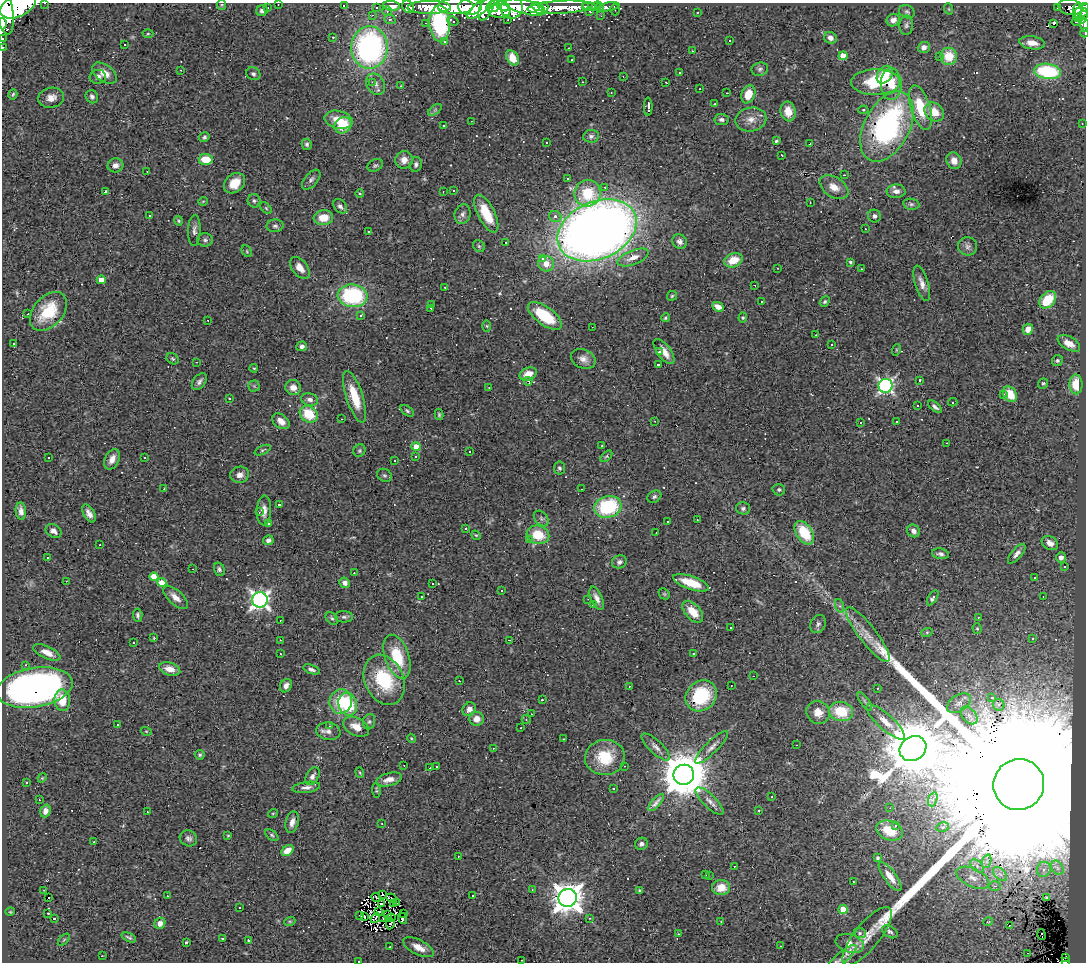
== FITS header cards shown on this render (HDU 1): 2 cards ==
NAXIS1  =                 1084
NAXIS2  =                  960

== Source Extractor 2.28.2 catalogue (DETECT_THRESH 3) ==
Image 1084 x 960 px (HDU 1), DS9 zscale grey, 1 PNG px = 1 image px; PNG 1088 x 964 px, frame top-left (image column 1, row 960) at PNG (2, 3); each listed source drawn as its Kron ellipse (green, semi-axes under 4 px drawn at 4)
Background 0.744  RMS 0.069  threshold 0.208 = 3 sigma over >= 5 px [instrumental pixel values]
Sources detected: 474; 4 with non-positive FLUX_AUTO (blend fragments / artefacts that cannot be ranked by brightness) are neither listed nor drawn; the other 470 listed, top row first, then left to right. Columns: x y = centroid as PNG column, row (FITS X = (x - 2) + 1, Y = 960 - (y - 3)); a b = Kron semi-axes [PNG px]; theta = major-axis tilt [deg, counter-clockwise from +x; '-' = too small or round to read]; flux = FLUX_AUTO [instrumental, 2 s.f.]
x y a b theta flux
45 3 2 2 - 3.4e+00
278 4 2 2 - 2.7e+00
222 5 5 4 - 5.5e+00
344 5 2 2 - 1.4e+01
18 6 19 11 25 2.5e+03
391 6 9 5 -4 6.3e+01
455 6 18 8 1 1.1e+03
470 6 12 8 3 7.8e+02
493 6 7 5 33 3.7e+02
503 6 7 4 -27 2.8e+02
585 6 4 4 - 2.0e+01
590 6 7 4 -17 2.1e+01
596 6 5 3 - 1.5e+01
376 7 3 2 - 6.5e+00
408 7 6 5 - 2.6e+01
429 7 21 6 1 3.4e+02
525 7 21 7 -15 1.3e+03
537 7 6 3 -18 2.2e+02
543 7 5 4 - 9.1e+01
560 7 33 6 3 3.9e+02
608 7 11 4 9 5.9e+01
1058 7 3 2 - 5.7e+00
1070 7 12 8 -9 9.1e+01
1085 7 4 2 - 1.1e+02
267 8 3 3 - 7.1e+00
480 8 15 5 40 4.1e+02
486 8 13 6 64 4.2e+02
512 8 11 11 - 8.0e+02
600 8 4 2 - 1.3e+01
4 9 25 8 -80 2.1e+03
949 9 6 3 -71 4.6e+00
615 10 6 5 - 8.0e+00
262 11 6 5 - 1.5e+01
387 11 5 5 - 7.7e+00
499 11 11 7 3 3.3e+02
1077 11 8 4 89 2.0e+02
590 12 3 2 - 4.4e+00
697 12 3 2 - 5.5e+00
907 12 8 6 -25 1.2e+01
1081 12 10 5 40 4.3e+02
372 15 3 3 - 5.5e+00
601 16 3 2 - 5.4e+00
1083 16 8 4 73 2.5e+02
1079 18 4 3 - 3.6e+01
390 19 6 4 -21 8.5e+00
508 20 3 2 - 9.7e+00
893 20 7 6 - 2.9e+01
453 21 5 3 - 3.1e+01
1076 22 5 3 - 3.6e+01
426 23 3 3 - 4.7e+00
440 23 18 10 -88 5.1e+02
1054 23 4 3 - 6.0e+02
2 24 5 3 - 2.5e+02
906 25 10 7 87 1.4e+01
1085 25 7 4 89 5.1e+01
1085 33 4 2 - 7.4e+00
148 34 5 3 - 5.3e+00
333 37 3 2 - 6.9e+00
830 38 6 5 - 2.6e+01
2 39 2 2 - 4.3e+00
729 40 3 2 - 2.2e+01
445 42 4 4 - 1.5e+01
1032 43 13 6 -8 4.2e+01
124 44 3 2 - 7.1e+00
2 47 2 2 - 3.5e+00
370 47 21 18 87 1.1e+03
924 47 6 5 - 2.4e+01
569 48 3 2 - 2.6e+00
693 51 3 2 - 3.9e+00
843 56 4 4 - 1.0e+02
949 56 8 8 - 1.0e+02
939 57 3 2 - 1.5e+01
513 58 8 5 -56 7.2e+01
572 60 2 2 - 3.6e+00
760 69 8 6 19 1.3e+01
181 70 3 3 - 5.0e+00
1047 71 13 7 -8 4.1e+02
680 72 3 3 - 1.0e+01
104 73 14 8 -36 5.0e+01
253 74 7 6 - 1.1e+01
885 75 10 7 53 1.3e+02
623 76 2 2 - 3.3e+00
98 77 8 7 - 2.3e+01
372 82 3 3 - 5.3e+00
582 82 2 2 - 3.8e+00
666 82 2 2 - 3.2e+00
876 82 24 13 1 2.1e+02
376 84 11 8 -58 2.8e+01
891 84 16 10 -87 9.5e+01
401 86 3 2 - 4.8e+01
700 89 3 2 - 1.4e+01
611 93 2 2 - 4.1e+00
727 93 2 2 - 2.7e+00
13 94 5 4 - 6.3e+00
748 94 9 6 68 7.3e+01
92 97 7 6 - 1.3e+01
51 98 13 10 9 3.9e+01
714 104 2 2 - 3.5e+00
648 107 9 3 90 1.2e+01
920 108 23 9 -73 1.6e+02
435 110 8 4 37 8.4e+00
863 110 5 4 - 6.3e+00
788 111 10 7 -81 6.1e+01
934 112 11 8 -40 6.6e+01
721 119 7 5 -6 1.4e+01
751 119 16 12 11 4.7e+01
339 120 14 9 -13 7.3e+01
471 121 2 2 - 2.4e+00
1082 123 3 2 - 2.3e+00
343 125 9 7 39 1.4e+02
443 126 3 2 - 1.4e+01
887 127 38 22 62 9.9e+02
591 136 8 6 8 1.5e+01
204 137 5 4 - 1.0e+01
776 141 4 3 - 8.5e+00
547 143 3 3 - 3.4e+01
810 143 3 2 - 4.1e+00
307 144 5 5 - 9.4e+00
782 155 3 2 - 3.6e+00
206 159 7 5 -4 1.0e+02
404 160 9 8 - 3.9e+01
954 161 8 7 - 4.0e+01
416 164 8 6 80 1.2e+01
115 165 8 7 - 2.5e+01
375 165 8 6 27 1.0e+01
147 171 3 2 - 4.3e+00
844 175 3 2 - 3.3e+00
568 178 3 2 - 6.4e+00
311 180 12 6 49 1.8e+01
235 183 12 9 41 7.4e+01
605 187 3 3 - 8.4e+00
834 187 16 10 -33 5.4e+01
454 190 4 3 - 8.0e+00
105 191 4 3 - 2.8e+01
443 191 2 2 - 3.5e+00
896 191 9 7 2 2.5e+01
588 193 13 13 - 1.6e+02
360 194 4 3 - 4.2e+00
203 201 5 3 - 3.6e+00
254 201 7 6 - 1.0e+01
810 202 2 2 - 2.9e+00
911 204 8 5 -10 1.2e+01
340 206 8 6 -48 1.6e+01
266 208 7 4 -46 6.8e+00
463 214 10 8 74 2.0e+01
486 214 21 8 -63 1.6e+02
149 216 3 3 - 9.2e+00
874 216 6 6 - 1.5e+01
555 217 6 5 - 1.8e+01
323 218 10 7 6 7.7e+01
179 221 5 4 - 6.0e+00
275 226 8 6 5 1.3e+01
865 229 2 2 - 3.1e+00
194 230 16 6 87 2.1e+01
597 230 41 28 24 6.3e+03
368 231 3 2 - 3.5e+00
205 240 7 6 - 1.2e+01
680 241 7 7 - 2.2e+01
506 242 3 2 - 3.5e+00
479 246 6 5 - 9.6e+00
967 246 9 9 - 2.0e+01
247 251 6 4 -62 5.7e+00
633 257 16 7 22 4.9e+01
543 259 3 3 - 3.1e+02
733 260 9 7 23 8.5e+01
851 262 3 3 - 7.5e+00
546 264 8 7 - 4.9e+01
300 268 12 7 -51 4.6e+01
777 268 2 2 - 2.5e+00
861 269 3 2 - 1.6e+01
101 280 4 4 - 4.8e+01
922 283 18 6 -73 3.5e+01
755 286 3 2 - 5.0e+00
445 287 3 2 - 4.5e+00
352 296 15 11 -5 5.0e+02
672 296 5 4 - 6.5e+00
1048 300 10 7 45 1.5e+02
761 301 3 3 - 7.1e+01
825 302 6 4 50 7.2e+00
432 304 2 2 - 2.5e+00
718 307 6 4 -25 4.0e+01
431 308 3 2 - 4.6e+00
48 311 22 14 49 1.8e+02
28 314 3 2 - 4.5e+00
361 315 3 3 - 1.8e+01
545 316 20 9 -36 2.3e+02
665 318 4 4 - 9.4e+00
743 318 5 4 - 6.9e+00
208 320 3 2 - 1.1e+01
487 326 5 4 - 5.3e+00
592 327 2 2 - 2.8e+00
1028 329 5 5 - 4.6e+01
816 335 2 2 - 3.1e+00
14 343 3 3 - 6.9e+01
1069 343 12 6 -29 4.2e+01
832 344 3 3 - 7.1e+01
302 346 5 5 - 1.5e+01
896 350 6 3 72 4.7e+00
659 352 3 2 - 8.1e+00
664 352 15 6 -53 4.6e+01
173 359 6 5 - 7.3e+00
583 359 13 9 -23 3.2e+01
1057 361 6 5 - 8.7e+00
196 362 3 2 - 4.1e+01
658 365 3 3 - 8.5e+00
254 368 4 3 - 5.0e+00
528 374 9 6 22 5.3e+01
920 380 3 3 - 7.6e+00
528 381 4 3 - 1.1e+01
199 382 9 6 51 1.7e+01
1043 383 5 4 - 7.9e+00
1076 384 10 6 -89 6.9e+01
254 386 5 5 - 6.4e+00
886 386 7 7 - 1.2e+03
293 387 8 7 - 3.7e+01
489 387 3 2 - 3.3e+00
1010 394 8 6 -58 9.4e+01
1004 395 3 3 - 2.4e+01
355 397 27 8 -72 1.4e+02
229 398 3 3 - 2.1e+01
310 399 8 6 -13 2.1e+01
953 402 5 4 - 1.0e+01
918 405 3 3 - 2.3e+01
935 407 8 4 -39 1.5e+01
407 411 7 4 -38 8.9e+00
309 414 9 8 - 1.4e+02
439 415 5 4 - 6.7e+00
342 419 3 2 - 2.9e+00
281 421 9 6 -37 4.0e+01
655 421 3 3 - 3.0e+00
896 421 3 3 - 1.3e+01
860 422 3 3 - 3.9e+01
947 443 3 2 - 1.9e+01
416 446 4 4 - 8.0e+01
602 446 2 2 - 3.3e+00
263 450 8 4 25 7.4e+00
359 451 6 5 - 8.0e+00
469 452 3 3 - 1.1e+01
416 456 3 3 - 8.7e+00
606 456 7 4 45 7.9e+00
145 457 3 3 - 1.1e+01
49 458 3 2 - 5.7e+00
112 459 11 7 64 3.8e+01
394 461 3 2 - 4.6e+01
559 468 6 5 - 9.2e+00
240 475 9 8 - 3.0e+01
384 475 8 6 -29 1.0e+01
164 489 2 2 - 4.1e+00
581 489 2 2 - 3.3e+00
779 490 6 5 - 8.8e+00
654 497 7 5 32 1.1e+01
279 505 3 3 - 4.3e+01
608 507 14 11 15 3.5e+02
743 508 7 6 - 1.1e+01
264 510 15 7 87 3.4e+01
21 511 9 5 -84 2.3e+01
259 512 3 3 - 8.0e+00
89 514 10 5 -60 2.5e+01
541 519 9 6 -49 1.2e+01
697 520 3 2 - 2.6e+00
668 521 3 3 - 6.6e+01
269 523 3 3 - 6.2e+00
466 528 3 3 - 1.6e+01
53 531 8 6 -33 2.1e+01
913 531 7 6 - 2.0e+01
656 533 2 2 - 2.5e+00
804 533 13 8 -56 1.6e+02
476 535 5 4 - 5.7e+00
538 535 11 9 -15 1.3e+02
268 540 5 4 - 1.9e+01
529 540 3 3 - 1.3e+01
1050 543 9 6 -32 2.8e+01
100 545 3 2 - 3.8e+00
940 554 8 5 -11 1.5e+01
1017 554 12 5 49 2.0e+01
1061 557 5 5 - 2.4e+01
48 558 3 2 - 7.1e+00
619 562 7 6 - 1.5e+01
1065 566 3 3 - 1.0e+02
193 569 2 2 - 2.7e+00
219 569 7 5 -72 1.1e+01
354 573 3 2 - 4.7e+00
154 577 4 4 - 8.1e+01
1035 578 3 3 - 4.8e+01
66 581 2 2 - 2.8e+00
162 583 5 4 - 9.4e+01
345 583 5 5 - 2.1e+01
691 583 19 6 -19 1.1e+02
433 584 3 2 - 2.5e+01
501 590 4 2 - 4.1e+00
664 594 6 5 - 6.3e+00
1043 596 2 2 - 2.4e+00
175 597 15 7 -42 3.9e+01
421 597 3 2 - 4.6e+00
597 598 12 5 -68 2.6e+01
933 598 8 4 58 1.6e+01
588 599 2 2 - 2.1e+00
260 600 7 7 - 2.1e+03
593 605 3 3 - 1.0e+02
840 606 7 4 -71 9.5e+00
693 612 13 7 -48 8.4e+01
138 615 6 4 -86 1.1e+01
344 617 9 5 -1 1.2e+01
978 617 3 2 - 9.0e+00
332 618 7 5 -47 1.0e+01
280 620 2 2 - 2.6e+00
818 624 9 7 60 1.5e+01
731 628 3 2 - 4.4e+00
977 628 5 4 - 5.3e+00
927 632 6 3 19 4.8e+00
868 634 34 8 -52 7.4e+01
154 638 4 2 - 3.5e+00
1033 638 3 3 - 7.7e+00
280 640 2 2 - 2.5e+00
509 640 4 3 - 4.2e+00
134 643 3 3 - 1.3e+01
47 652 15 6 -25 4.2e+01
280 654 3 2 - 1.7e+01
694 654 3 3 - 5.2e+00
397 657 23 12 -71 1.8e+02
26 665 3 2 - 3.6e+01
170 669 11 6 -17 4.6e+01
311 669 8 4 -19 1.5e+01
753 676 2 2 - 2.1e+00
384 680 26 19 -66 2.9e+02
459 681 3 2 - 3.8e+00
286 686 7 5 59 2.7e+01
629 686 3 2 - 9.4e+00
731 686 2 2 - 3.2e+00
34 687 38 19 9 2.4e+03
877 688 3 2 - 5.5e+00
701 696 17 14 43 2.7e+02
992 697 4 3 - 4.7e+01
62 700 11 7 -85 9.1e+01
542 700 3 3 - 8.4e+00
865 701 11 3 -55 9.3e+00
341 702 12 11 - 1.3e+02
959 703 13 8 33 2.9e+01
348 704 11 9 -74 2.3e+02
999 705 6 5 - 1.3e+01
469 709 7 6 - 3.0e+01
841 711 12 9 -10 1.4e+02
818 712 12 11 - 5.3e+01
531 714 2 2 - 2.8e+00
969 715 10 6 -50 2.5e+01
477 719 7 6 - 3.8e+01
526 719 4 3 - 3.7e+00
369 722 8 6 74 1.1e+01
886 722 24 7 -42 6.0e+01
117 724 3 3 - 5.7e+00
330 726 4 4 - 4.5e+00
356 727 14 8 -28 5.3e+01
521 728 2 2 - 2.6e+00
146 731 5 3 - 4.5e+00
328 731 12 8 -9 2.5e+01
411 738 4 3 - 4.7e+00
563 739 3 2 - 6.8e+00
797 745 2 2 - 2.8e+00
656 747 18 6 -43 2.8e+01
711 747 22 6 44 2.9e+01
493 748 3 2 - 2.0e+01
913 749 14 12 30 4.1e+04
200 755 5 4 - 8.4e+00
605 757 20 17 6 1.8e+02
404 765 2 2 - 3.6e+00
436 766 3 2 - 5.2e+00
624 766 3 2 - 3.2e+00
430 768 3 2 - 5.5e+00
360 772 5 4 - 5.9e+00
684 775 10 10 - 2.3e+04
312 776 10 6 58 2.1e+01
42 778 5 3 - 4.1e+00
389 779 13 6 15 3.8e+01
26 782 3 2 - 1.9e+01
1019 784 25 25 - 1.1e+06
306 787 14 5 8 2.3e+01
614 788 3 3 - 8.6e+01
376 790 7 4 -87 6.8e+00
772 797 3 2 - 8.3e+00
933 799 7 4 71 1.3e+01
39 800 2 2 - 3.9e+00
709 801 18 6 -44 3.1e+01
656 803 11 3 48 1.9e+01
890 808 2 2 - 3.2e+00
45 811 6 5 - 2.5e+01
759 811 3 3 - 5.3e+01
147 812 2 2 - 3.0e+00
273 813 5 3 - 3.9e+00
292 822 11 6 76 3.1e+01
382 824 2 2 - 3.1e+00
896 825 3 3 - 3.2e+01
943 827 6 4 11 7.8e+00
889 831 14 9 -21 8.9e+01
272 835 7 4 -38 8.8e+00
228 836 4 3 - 4.5e+00
188 838 9 7 -27 1.7e+01
94 842 3 2 - 8.9e+00
641 844 6 6 - 1.5e+01
287 851 7 4 36 5.0e+01
458 856 3 2 - 3.9e+00
878 858 4 3 - 1.0e+01
987 861 7 4 71 1.3e+01
734 866 2 2 - 4.0e+00
977 866 8 5 -47 1.7e+01
1057 868 8 5 -59 1.6e+01
1044 869 8 7 - 1.9e+01
706 874 3 2 - 2.6e+00
1000 874 8 5 -44 1.7e+01
709 875 4 2 - 3.3e+00
890 877 17 6 -54 6.0e+01
973 878 17 9 -25 4.9e+01
853 882 3 2 - 6.6e+00
995 886 6 5 - 1.1e+01
721 888 9 7 4 6.8e+01
532 889 4 3 - 3.8e+00
44 890 2 2 - 2.7e+00
640 890 3 3 - 5.7e+00
382 895 3 2 - 3.7e+00
167 896 3 2 - 2.9e+00
473 896 3 3 - 1.1e+01
376 897 5 2 - 3.9e+00
1047 897 3 2 - 4.4e+00
49 898 2 2 - 7.0e+00
392 898 5 2 - 9.1e-01
568 898 9 9 - 7.5e+03
397 903 4 2 - 4.6e+00
381 904 3 2 - 5.9e+00
393 904 3 2 - 6.9e+00
239 907 3 3 - 1.2e+02
843 909 4 4 - 1.3e+02
10 912 5 3 - 3.9e+00
378 912 4 3 - 8.4e+00
48 913 3 2 - 9.7e+00
404 913 3 2 - 6.8e+00
360 915 3 2 - 4.3e+00
388 915 3 2 - 2.5e+00
364 916 3 2 - 1.1e+00
375 918 5 2 - 7.0e+00
383 918 3 2 - 1.8e+00
391 918 4 2 - 2.0e+00
402 918 6 4 -69 1.1e+01
589 918 3 3 - 5.1e+00
54 919 3 3 - 4.3e+01
290 921 6 3 18 5.3e+00
721 921 3 2 - 6.4e+00
988 922 5 3 - 3.5e+00
160 923 6 5 - 2.9e+01
390 924 5 3 - 6.1e+00
1009 925 2 2 - 2.7e+00
890 932 8 5 -32 1.2e+01
860 933 6 5 - 8.0e+00
678 934 3 3 - 6.9e+00
1042 935 5 3 - 2.3e+01
867 936 36 12 51 1.1e+02
129 937 7 3 -25 8.7e+00
223 938 3 3 - 8.0e+00
64 940 7 3 45 4.8e+00
248 940 3 2 - 5.9e+00
186 942 3 2 - 5.2e+00
850 943 14 9 -17 5.3e+01
780 946 3 3 - 4.2e+00
390 947 3 2 - 4.3e+00
418 947 16 7 -27 4.7e+01
1027 953 3 2 - 6.0e+00
102 956 3 2 - 2.3e+00
1066 957 3 3 - 1.4e+01
841 959 19 5 40 3.4e+01
521 960 2 2 - 3.4e+00
358 961 3 2 - 7.9e+00
1065 962 4 2 - 2.7e+01
At the frame edge (FLAGS 8, measured only in part): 12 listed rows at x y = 45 3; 278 4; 1085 7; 4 9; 2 24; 1085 25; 1085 33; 2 39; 2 47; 841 959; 358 961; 1065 962
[4 non-positive-flux detections neither listed nor drawn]